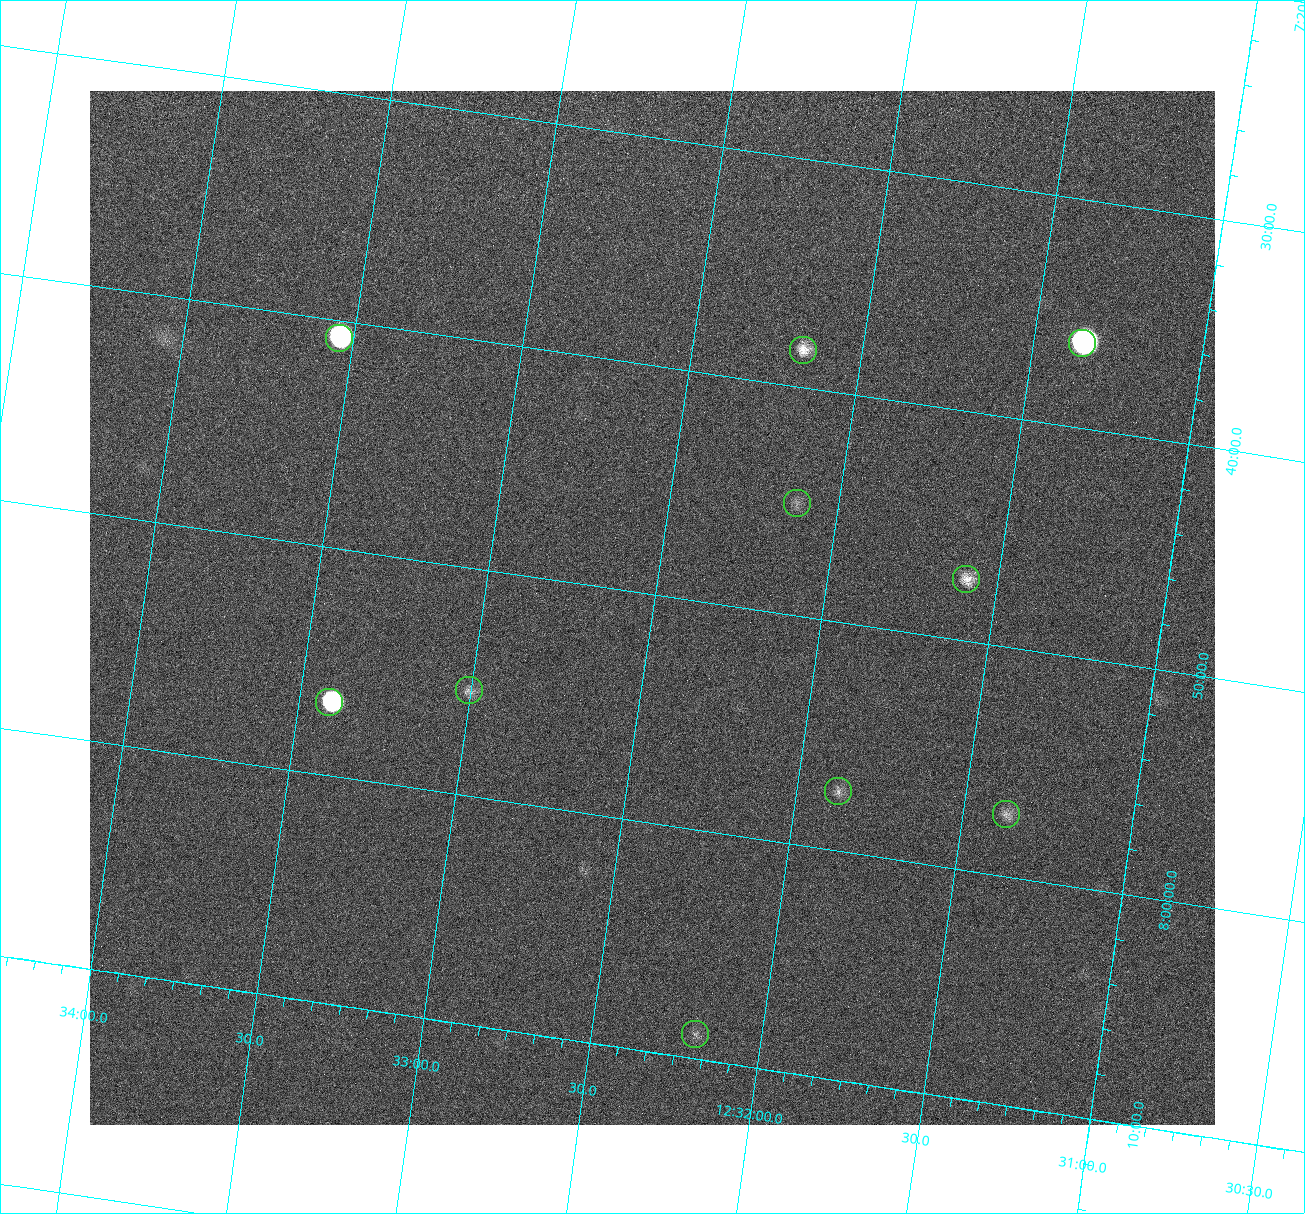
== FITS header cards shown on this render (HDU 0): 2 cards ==
NAXIS1  =                 1125 / length of data axis 1
NAXIS2  =                 1034 / length of data axis 2

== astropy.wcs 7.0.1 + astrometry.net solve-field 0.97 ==
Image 1125 x 1034 px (HDU 0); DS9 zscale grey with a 90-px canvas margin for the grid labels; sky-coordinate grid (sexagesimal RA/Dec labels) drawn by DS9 from the SOLVED WCS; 10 Tycho-2 reference stars matched to detected sources circled (green)
Header WCS: none
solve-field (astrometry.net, Tycho-2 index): SOLVED blind (the file carries no WCS)
Solved WCS: RA---TAN-SIP/DEC--TAN-SIP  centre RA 12:32:30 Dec +07:51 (188.13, +7.84 deg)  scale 2.65 arcsec/px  FOV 49.6' x 45.7'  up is +172 deg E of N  parity flipped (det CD > 0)
(file carries no celestial WCS; the grid is the blind solution)
Tycho-2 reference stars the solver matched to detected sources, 10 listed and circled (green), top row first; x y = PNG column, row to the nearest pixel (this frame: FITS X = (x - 90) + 1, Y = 1034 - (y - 91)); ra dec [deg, ICRS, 3 dp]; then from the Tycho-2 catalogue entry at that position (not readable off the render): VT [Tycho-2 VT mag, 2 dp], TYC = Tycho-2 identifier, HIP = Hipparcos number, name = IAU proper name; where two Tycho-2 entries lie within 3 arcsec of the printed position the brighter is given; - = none
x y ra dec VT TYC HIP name
339 338 188.386 +7.679 7.07 874-772-1 61292 -
1082 343 187.839 +7.604 6.22 874-1060-1 61103 -
803 350 188.043 +7.639 9.89 874-766-1 - -
797 503 188.031 +7.752 11.01 874-868-1 - -
966 579 187.898 +7.789 10.13 874-1017-1 - -
469 690 188.251 +7.923 10.68 874-953-1 - -
329 702 188.352 +7.946 7.71 874-915-1 61273 -
838 791 187.969 +7.957 10.91 874-907-1 - -
1006 814 187.843 +7.955 10.53 874-938-1 - -
695 1034 188.048 +8.149 11.30 874-217-1 - -